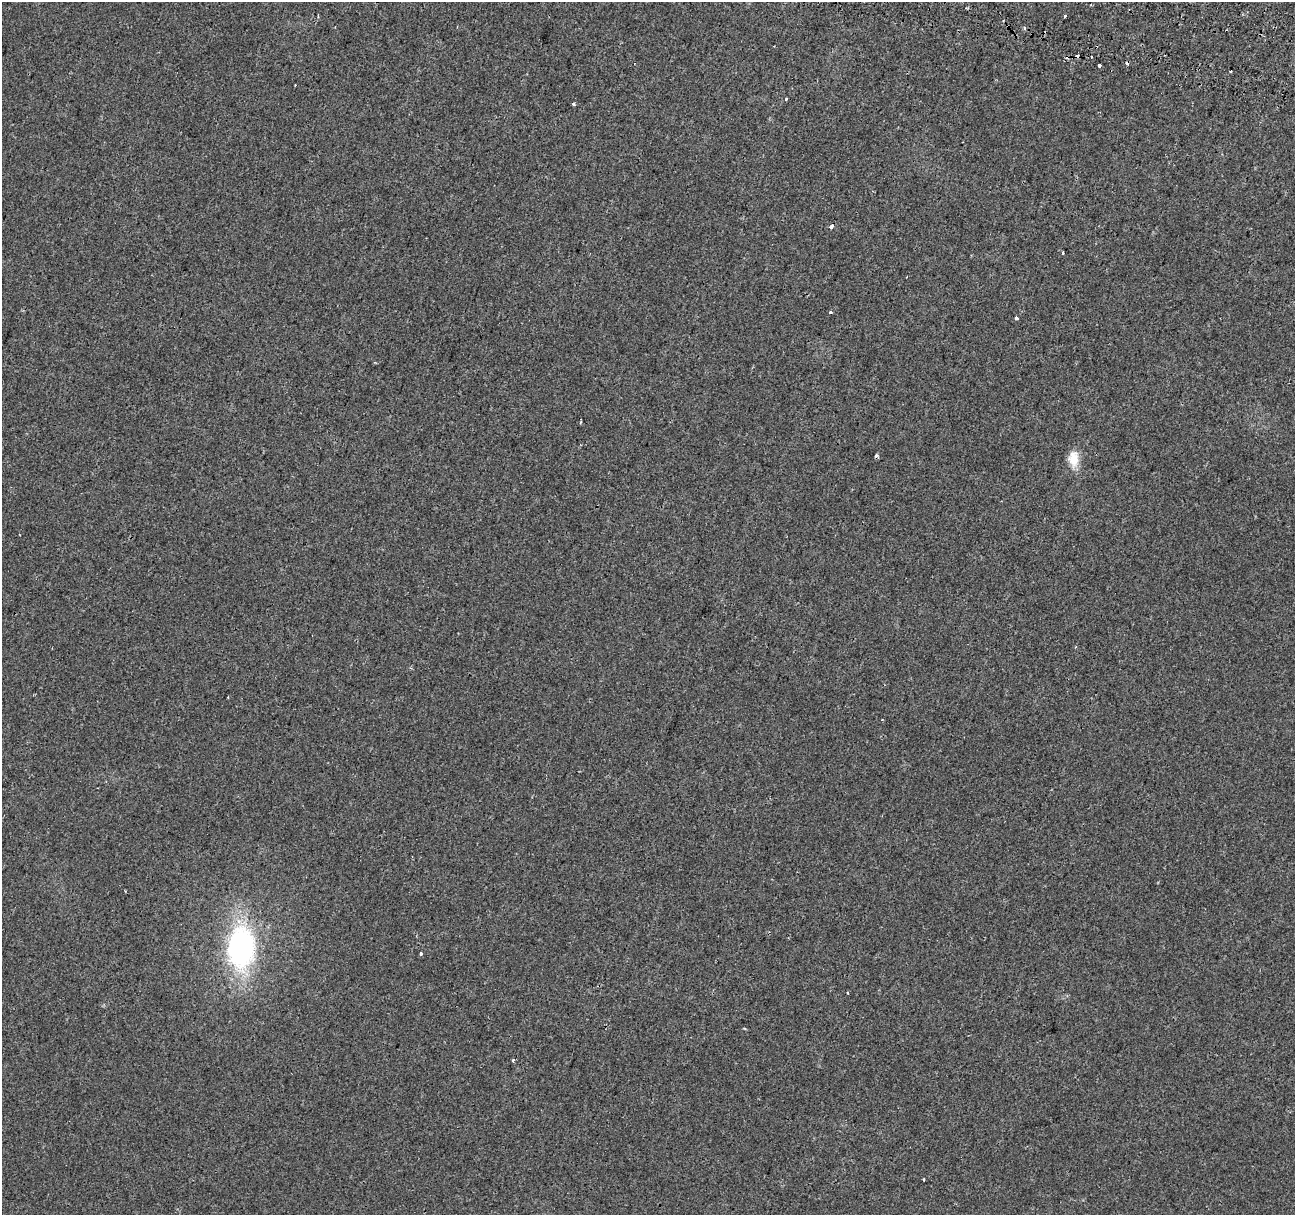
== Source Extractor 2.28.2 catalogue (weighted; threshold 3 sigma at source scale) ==
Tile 10 of 4 x 4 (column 2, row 3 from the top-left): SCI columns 1319-2611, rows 1552-2764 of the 5215 x 5469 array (HDU 1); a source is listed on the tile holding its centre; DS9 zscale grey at full resolution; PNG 1297 x 1217 px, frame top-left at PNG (2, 2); no overlay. Shown black and unused: <1% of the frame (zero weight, under 2 of 3 exposures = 3% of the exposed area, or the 3 px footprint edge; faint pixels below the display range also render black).
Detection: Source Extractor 2.28.2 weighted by HDU 2 'WHT'; one run over the whole footprint, this tile lists its part. Background 0.00835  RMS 0.0031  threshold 0.0138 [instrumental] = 3 sigma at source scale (4.5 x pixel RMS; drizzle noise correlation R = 1.50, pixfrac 1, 0.0396/0.0396 arcsec/px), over >= 5 px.
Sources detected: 21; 5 cosmic-ray / hot-pixel residue — not listed; the other 16 listed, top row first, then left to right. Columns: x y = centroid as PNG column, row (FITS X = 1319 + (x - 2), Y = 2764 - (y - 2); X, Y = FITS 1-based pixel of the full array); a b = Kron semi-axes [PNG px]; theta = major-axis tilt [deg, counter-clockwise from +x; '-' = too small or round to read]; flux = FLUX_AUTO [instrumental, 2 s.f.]
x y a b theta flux
1065 16 3 3 - 0.93
1024 28 4 3 - 0.6
1099 65 3 3 - 2.3
1231 71 3 3 - 0.67
786 99 3 2 - 0.76
574 104 3 3 - 0.95
831 226 4 3 - 2.2
1063 253 3 2 - 0.41
830 312 3 3 - 0.56
1017 318 3 3 - 8.4
1074 459 21 13 -90 4.9
241 948 50 31 88 53
421 953 4 3 - 2.5
847 993 3 2 - 0.41
513 1061 3 3 - 0.7
924 1179 3 3 - 0.75